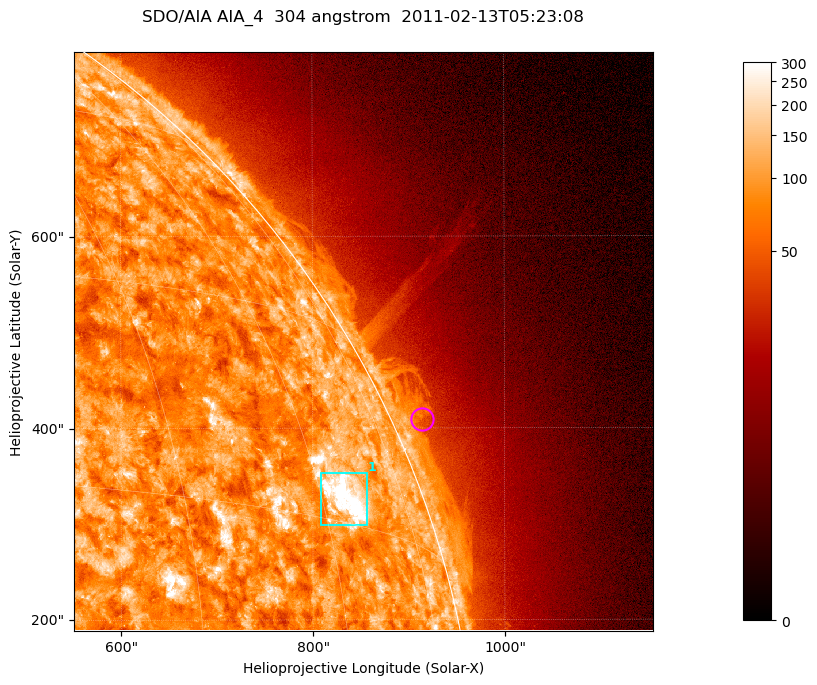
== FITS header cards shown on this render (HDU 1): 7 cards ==
TELESCOP= 'SDO/AIA '           / For AIA: SDO/AIA
INSTRUME= 'AIA_4   '           / For AIA: AIA_ATA1, AIA_ATA2, AIA_ATA3 or AIA_AT
WAVELNTH=                  304 / [angstrom] Wavelength
WAVEUNIT= 'angstrom'           / Wavelength unit: angstrom
DATE-OBS= '2011-02-13T05:23:08.123' / [ISO] Date when observation started; ISO 8
CTYPE1  = 'HPLN-TAN'           / CTYPE1; Typically HPLN
CTYPE2  = 'HPLT-TAN'           / CTYPE2; Typically HPLT

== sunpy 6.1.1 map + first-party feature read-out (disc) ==
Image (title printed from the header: SDO/AIA AIA_4  304 angstrom  2011-02-13T05:23:08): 1006 x 1006 px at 0.6 arcsec/px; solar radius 972 arcsec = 1619 px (partial field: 5.3% of the solar disc is inside the frame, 43% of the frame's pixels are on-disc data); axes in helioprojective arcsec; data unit not stated in the header (colour bar unlabelled)
Orientation: roll -0.132 deg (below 1 deg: not rotated)
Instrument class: DISC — disc imager (sunpy class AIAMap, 304 A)
Bright regions (active regions / flare kernels): reference = the on-disc median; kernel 9 px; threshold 5 sigma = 156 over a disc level ~89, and >= 1.15x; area >= 1012 px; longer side >= 12 px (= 7.2 arcsec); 1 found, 1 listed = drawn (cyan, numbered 1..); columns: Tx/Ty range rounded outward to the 2 arcsec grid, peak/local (2 s.f.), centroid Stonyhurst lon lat
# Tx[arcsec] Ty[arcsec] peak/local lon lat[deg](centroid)
1 808..856 298..354 7 +63 +17
Off-limb structures (1.02-1.3 R_sun): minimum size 400 px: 4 found; the strongest spans PA ~290..300 deg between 1.02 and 1.05 R_sun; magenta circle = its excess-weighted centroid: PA ~295 deg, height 1.03 R_sun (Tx ~914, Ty ~410 arcsec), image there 1.6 x the reference